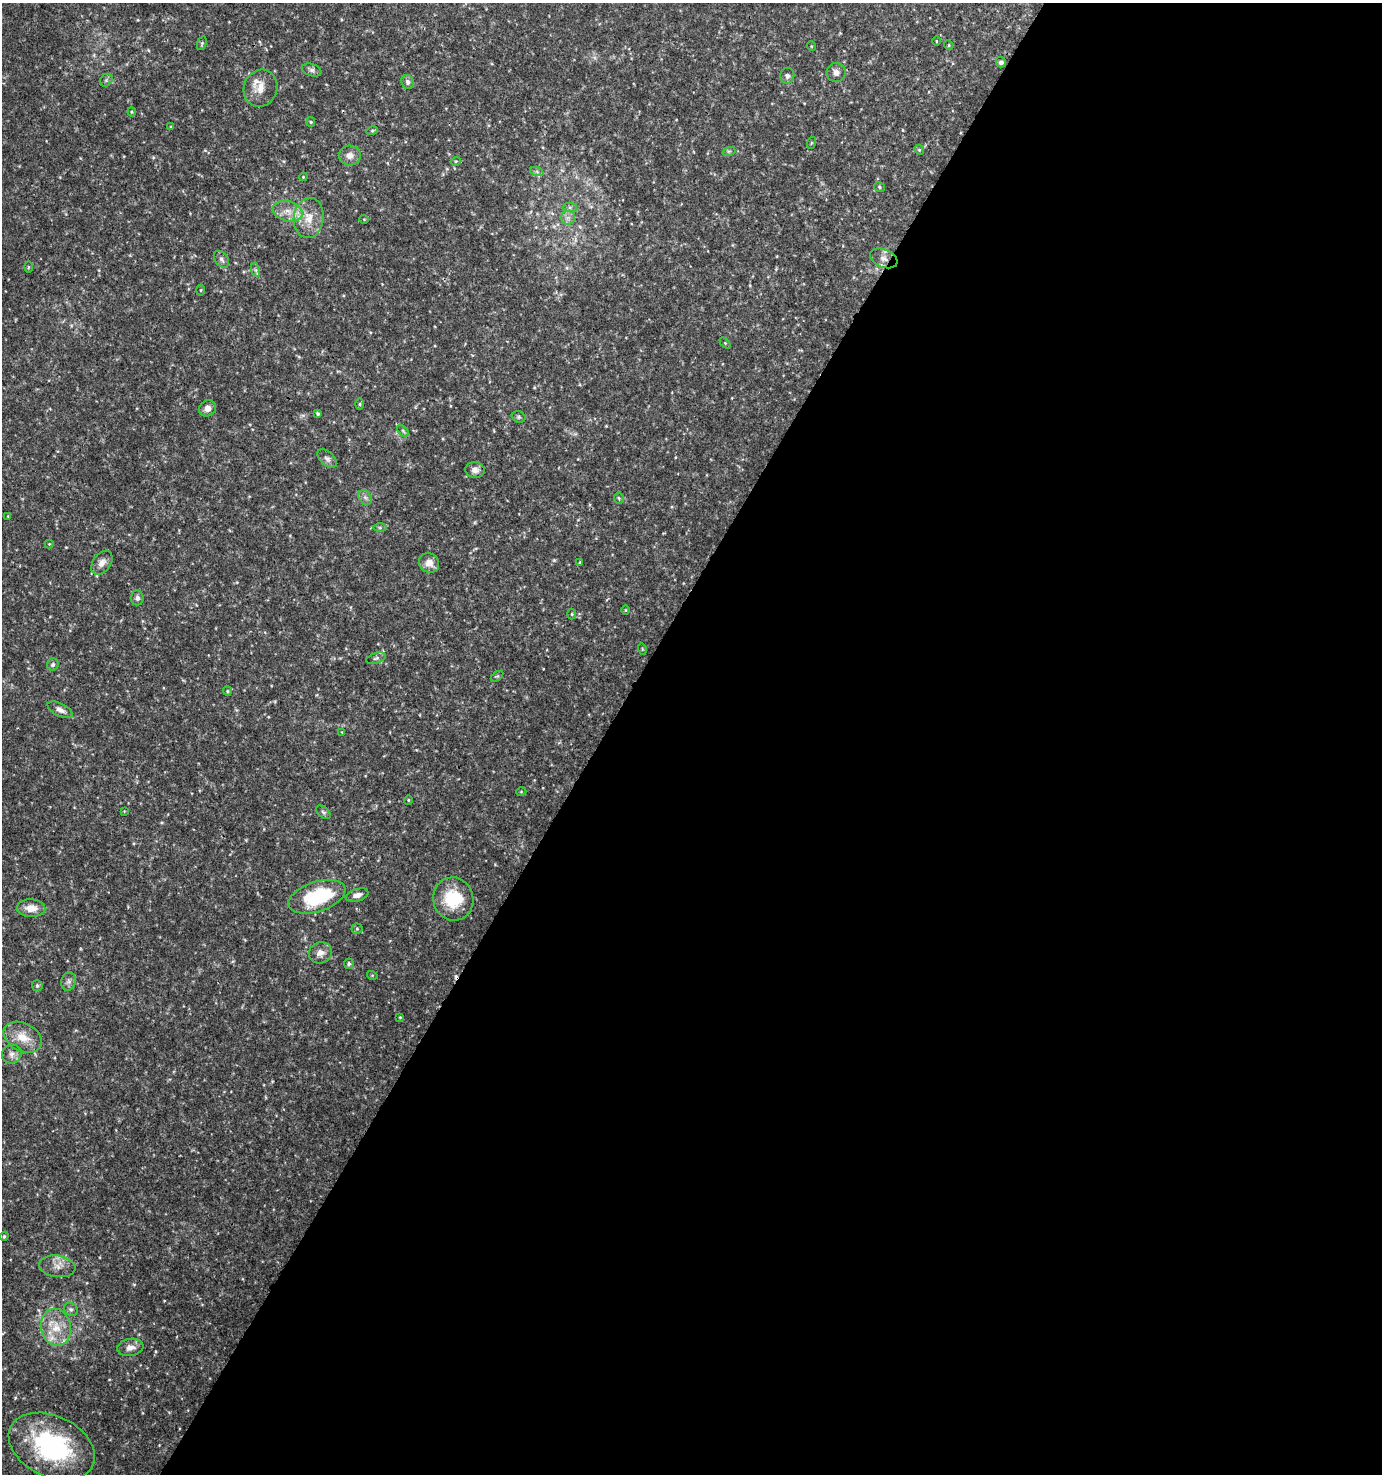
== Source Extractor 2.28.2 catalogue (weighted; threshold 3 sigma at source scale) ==
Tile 12 of 4 x 4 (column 4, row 3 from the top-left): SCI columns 4332-5711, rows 1484-2955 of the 5968 x 5903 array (HDU 1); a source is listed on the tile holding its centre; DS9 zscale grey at full resolution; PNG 1384 x 1476 px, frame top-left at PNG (2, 3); each listed source drawn as its Kron ellipse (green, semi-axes under 4 px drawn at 4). Shown black and unused: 57% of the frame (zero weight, under 3 of 4 exposures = <1% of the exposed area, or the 3 px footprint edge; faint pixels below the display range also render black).
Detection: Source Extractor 2.28.2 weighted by HDU 2 'WHT'; one run over the whole footprint, this tile lists its part. Background 0.0464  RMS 0.0043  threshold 0.0191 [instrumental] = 3 sigma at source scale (4.5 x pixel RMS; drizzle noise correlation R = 1.50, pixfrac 1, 0.0396/0.0396 arcsec/px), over >= 5 px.
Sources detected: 86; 1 cosmic-ray / hot-pixel residue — neither listed nor drawn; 3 inside a brighter listed object's ellipse — not listed separately; the other 82 listed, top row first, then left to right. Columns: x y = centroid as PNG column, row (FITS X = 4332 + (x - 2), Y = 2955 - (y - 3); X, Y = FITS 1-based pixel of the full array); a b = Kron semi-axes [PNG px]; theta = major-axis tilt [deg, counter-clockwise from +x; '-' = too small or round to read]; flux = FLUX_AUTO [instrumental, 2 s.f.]
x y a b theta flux
936 41 4 3 - 0.34
202 43 7 4 72 0.68
949 45 5 4 - 0.49
811 46 5 3 - 0.34
1001 62 5 5 - 1
312 70 10 6 -18 1.3
836 73 9 9 - 2.2
787 76 8 7 - 1.5
106 80 7 5 45 0.92
408 82 7 6 - 1.3
260 88 19 16 68 6.6
132 112 4 4 - 0.5
311 122 5 4 - 0.47
171 127 4 3 - 0.38
372 131 6 4 16 0.56
811 143 6 3 71 0.45
919 150 5 4 - 0.57
729 151 6 4 18 0.64
350 155 11 10 - 3
456 161 5 3 - 0.4
537 172 7 4 -20 0.81
303 177 4 3 - 0.39
879 187 6 4 -29 0.71
570 207 7 4 -1 1
288 211 15 10 -15 4.8
309 218 20 15 83 8
568 218 7 6 - 1.7
364 219 4 3 - 0.33
884 258 14 9 -23 2.9
221 259 9 6 -51 1.4
28 267 6 4 -90 0.46
256 270 7 4 -71 0.82
201 290 5 3 - 0.43
725 343 6 4 -46 0.59
360 404 6 4 90 0.53
207 408 9 7 37 2.5
318 414 3 3 - 0.65
518 417 7 5 -20 0.86
403 431 7 4 -46 0.74
327 458 11 6 -42 1.7
475 470 9 8 - 2.2
365 497 8 6 -55 1.3
619 498 5 5 - 0.64
8 516 4 4 - 0.35
380 528 7 4 0 0.73
49 544 4 4 - 0.38
102 563 13 9 55 2.7
429 563 10 9 - 4
580 563 4 3 - 0.71
137 598 7 6 - 1.5
626 610 5 3 - 0.35
572 614 5 3 - 0.47
642 649 5 3 - 0.37
376 658 10 5 18 1.1
53 665 6 6 - 1
497 676 7 3 35 0.49
227 691 5 4 - 0.52
60 710 13 6 -26 2.3
342 732 4 4 - 0.34
521 792 5 3 - 0.34
408 800 5 4 - 0.45
124 811 3 3 - 0.32
323 812 8 5 -37 0.96
357 895 12 6 15 2.4
317 897 29 15 18 30
453 899 22 20 -76 18
31 908 14 9 -2 4.8
357 929 5 5 - 0.64
320 953 12 10 22 3.1
349 964 5 5 - 0.93
372 975 5 3 - 0.4
69 981 9 7 77 1.6
37 986 5 5 - 0.86
400 1017 4 3 - 0.4
23 1037 20 14 -27 7.5
12 1054 10 9 - 2.2
4 1236 4 3 - 0.52
57 1266 18 11 -8 4.4
71 1309 7 6 - 1.1
56 1327 19 15 -78 9.4
130 1347 13 8 9 3
52 1446 45 30 -25 58
Overlapping masked pixels (flux is a lower limit): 2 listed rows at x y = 884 258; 52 1446
Isophote crosses this tile's border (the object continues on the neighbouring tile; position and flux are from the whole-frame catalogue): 1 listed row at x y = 52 1446
Unlisted compact peaks at least as high as the median listed source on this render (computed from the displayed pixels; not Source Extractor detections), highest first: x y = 554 560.